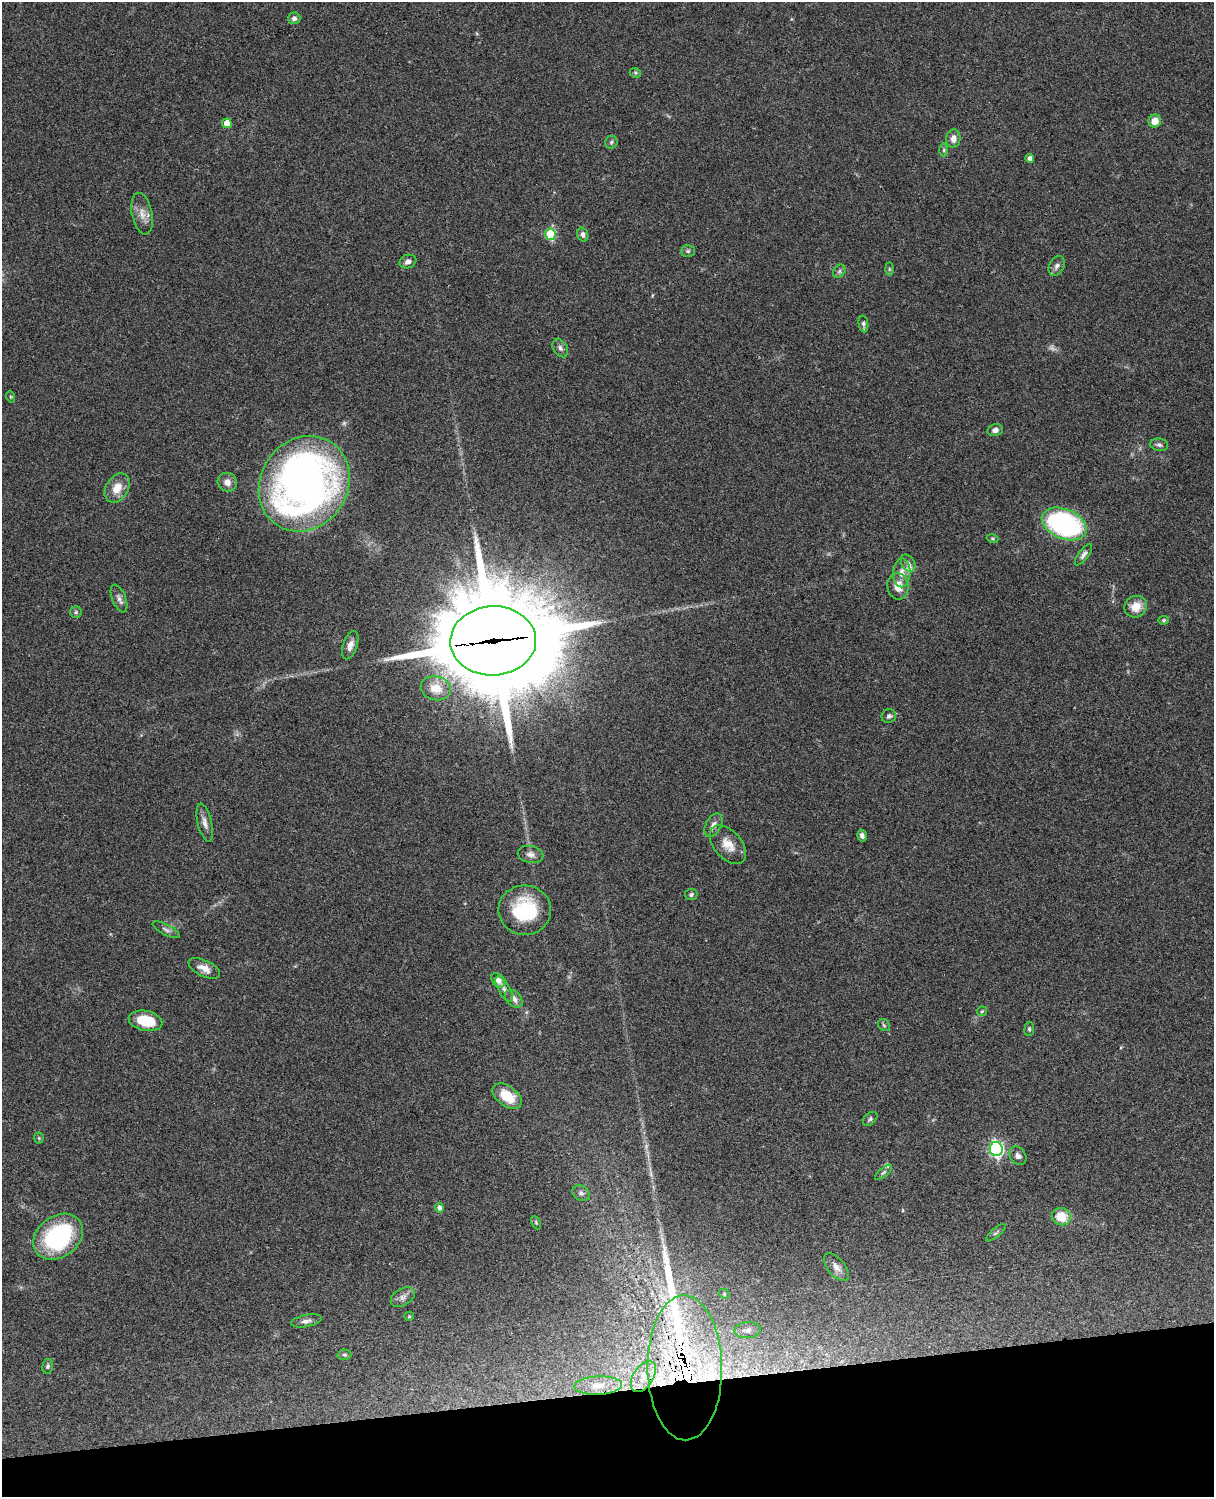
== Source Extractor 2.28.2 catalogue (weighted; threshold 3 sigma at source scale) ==
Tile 10 of 4 x 3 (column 2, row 3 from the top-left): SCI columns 1333-2544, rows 278-1772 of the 5087 x 4928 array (HDU 1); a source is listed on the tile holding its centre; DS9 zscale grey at full resolution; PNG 1216 x 1499 px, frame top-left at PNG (2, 2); each listed source drawn as its Kron ellipse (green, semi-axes under 4 px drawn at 4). Shown black and unused: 7% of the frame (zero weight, under 3 of 4 exposures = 6% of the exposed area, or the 3 px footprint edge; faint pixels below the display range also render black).
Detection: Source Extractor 2.28.2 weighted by HDU 2 'WHT'; one run over the whole footprint, this tile lists its part. Background 0.0981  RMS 0.0063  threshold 0.0282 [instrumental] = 3 sigma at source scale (4.5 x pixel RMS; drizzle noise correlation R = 1.50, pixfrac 1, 0.05/0.05 arcsec/px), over >= 5 px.
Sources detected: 84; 1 too faint to see at this stretch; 1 long thin detection or spike segment (spike, bleed or trail) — neither listed nor drawn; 5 inside a brighter listed object's ellipse — not listed separately; the other 77 listed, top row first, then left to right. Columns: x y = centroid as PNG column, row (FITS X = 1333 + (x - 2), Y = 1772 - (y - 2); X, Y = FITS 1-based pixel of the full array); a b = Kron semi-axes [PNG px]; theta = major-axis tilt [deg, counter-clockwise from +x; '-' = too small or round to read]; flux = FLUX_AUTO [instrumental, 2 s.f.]
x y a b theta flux
294 18 6 6 - 2.2
635 73 6 4 -22 0.85
1155 121 6 6 - 6.8
227 123 5 4 - 7.3
953 139 9 7 84 4.2
611 142 6 6 - 1.3
944 150 7 4 90 1.1
1030 158 4 4 - 2.7
142 214 21 10 -78 6.4
550 234 5 5 - 35
583 235 7 5 -72 2.2
688 251 7 5 0 1.3
408 261 8 6 18 2.8
1057 266 10 7 62 2.6
889 269 7 4 -89 0.98
839 271 7 5 47 1.5
863 324 8 4 -80 1.5
560 348 10 6 -58 2.2
11 397 6 3 -71 0.71
995 430 8 6 12 2.8
1159 445 9 6 -10 1.9
227 482 10 9 - 4.2
304 484 49 43 56 360
117 488 16 11 57 9.2
1064 524 23 14 -23 120
993 538 6 4 -20 0.83
1084 555 13 5 53 2.3
908 563 9 6 -61 2
902 573 14 8 89 5
898 586 13 10 -81 8.1
119 599 15 7 -68 3.1
1136 607 11 10 - 8.9
76 612 6 6 - 1.1
1163 620 5 4 - 0.91
493 641 43 34 2 13000
350 645 15 7 71 4.6
436 688 15 12 -14 9.5
889 716 7 6 - 1.9
205 823 19 7 -77 3.8
713 825 13 7 61 3.8
862 836 6 5 - 1.9
728 845 23 13 -49 9.7
530 854 13 8 -12 3.5
691 895 6 5 - 1.4
525 910 26 24 -5 41
166 930 15 5 -27 2.2
204 968 17 8 -25 5.5
498 980 8 6 -49 3.5
504 989 14 6 -60 2.6
514 999 10 7 -45 3.5
982 1011 5 4 - 0.82
145 1021 17 10 -12 18
884 1025 6 5 - 1
1029 1029 7 5 83 1.1
507 1096 16 10 -37 15
870 1119 8 5 41 1.3
39 1138 5 5 - 0.75
996 1149 7 6 - 160
1018 1156 10 7 -57 2.5
884 1172 10 4 40 1.4
581 1193 9 7 -36 2.3
439 1208 5 4 - 2.1
1061 1217 9 8 - 13
536 1222 7 4 -64 0.86
996 1233 12 4 40 1.4
58 1237 27 20 36 76
836 1267 16 8 -50 4.2
724 1294 5 4 - 0.83
403 1297 13 8 31 3.2
409 1316 5 4 - 0.71
306 1321 16 6 10 2.9
748 1330 13 8 5 3
344 1355 7 5 -2 1.2
48 1366 7 5 79 1.3
685 1368 72 37 -89 140
643 1376 17 10 56 7.7
598 1386 24 9 2 9.3
Overlapping masked pixels (flux is a lower limit): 3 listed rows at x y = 493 641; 685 1368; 643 1376